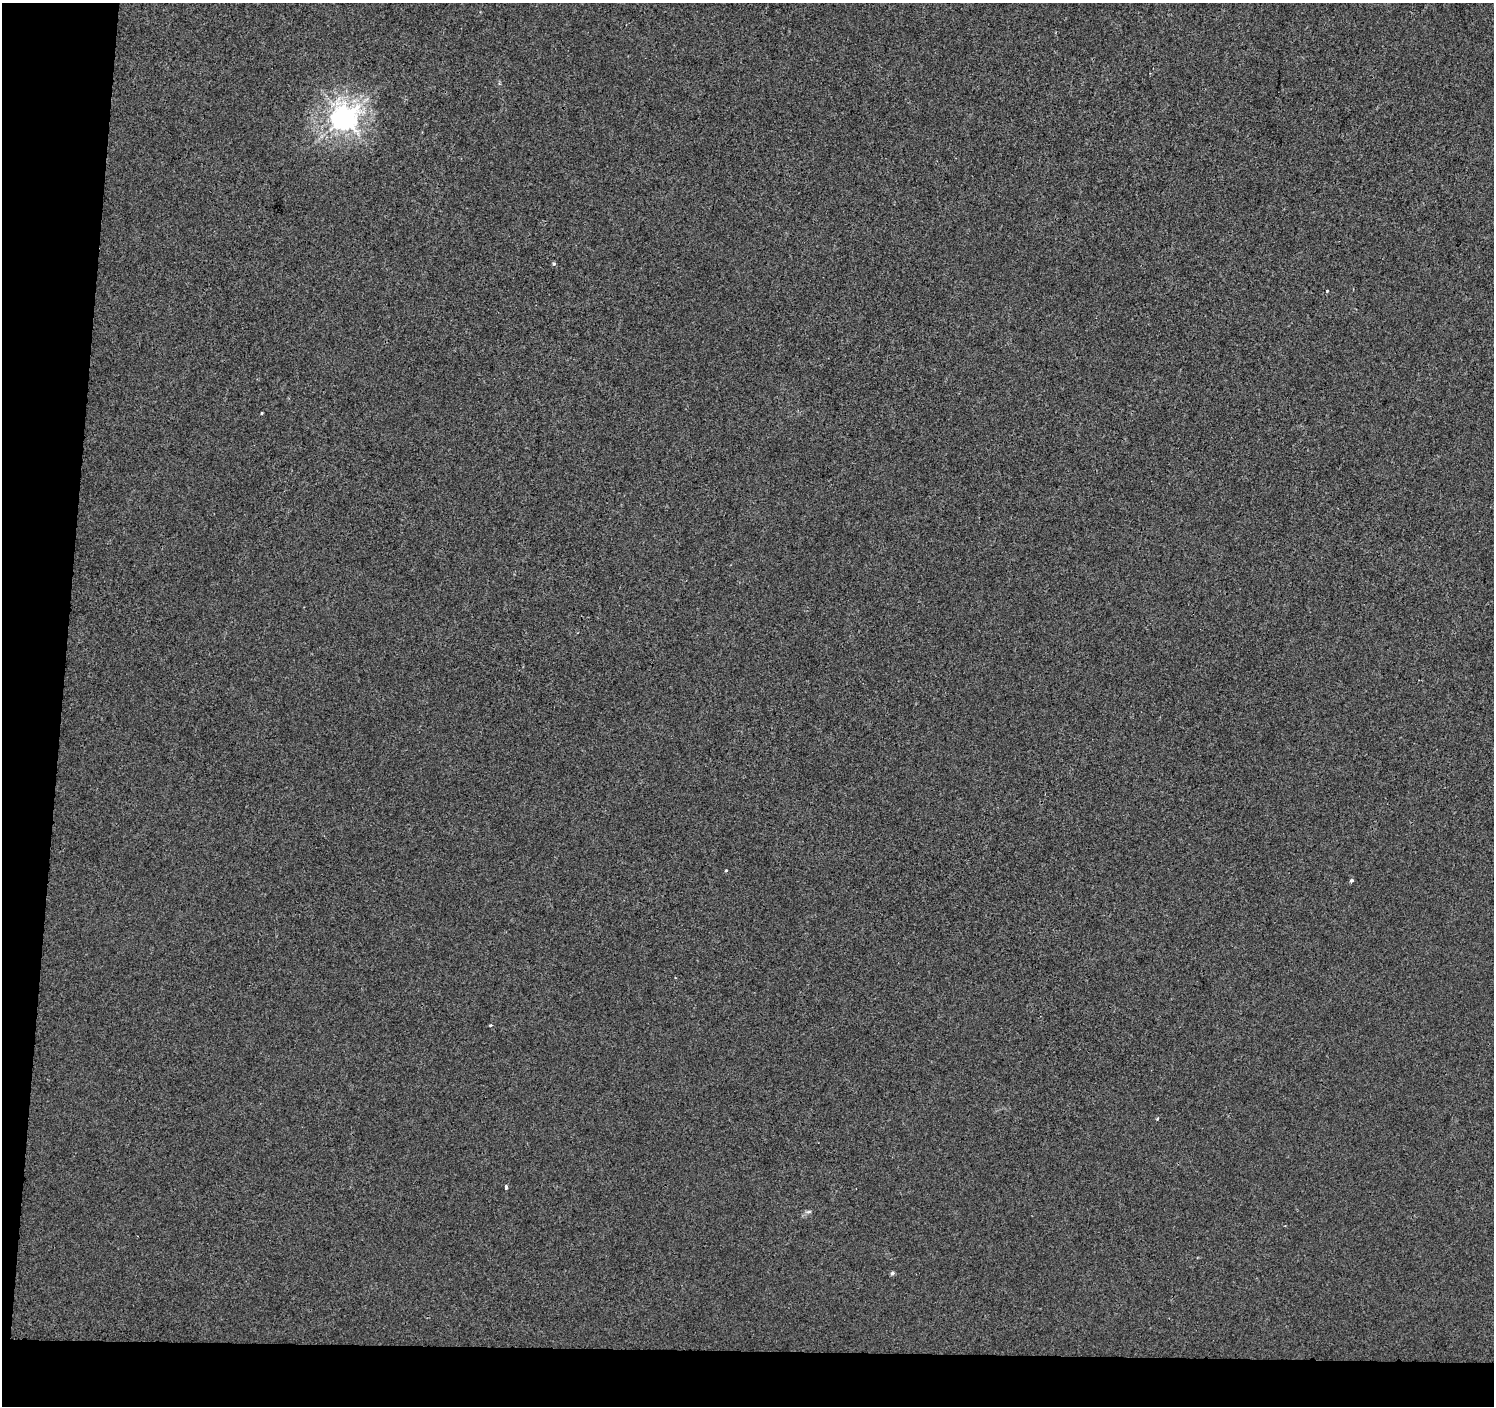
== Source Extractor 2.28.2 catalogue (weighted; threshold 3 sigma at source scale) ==
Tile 7 of 3 x 3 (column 1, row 3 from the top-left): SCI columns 7-1498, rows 283-1686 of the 4483 x 4722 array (HDU 1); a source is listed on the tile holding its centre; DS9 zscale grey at full resolution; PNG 1496 x 1408 px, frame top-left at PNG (2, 3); no overlay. Shown black and unused: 8% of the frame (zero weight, under 2 of 3 exposures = <1% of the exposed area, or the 3 px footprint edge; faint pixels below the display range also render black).
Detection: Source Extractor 2.28.2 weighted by HDU 2 'WHT'; one run over the whole footprint, this tile lists its part. Background 0.00108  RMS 0.0048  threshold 0.0214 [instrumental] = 3 sigma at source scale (4.5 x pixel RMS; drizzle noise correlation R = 1.50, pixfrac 1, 0.0396/0.0396 arcsec/px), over >= 5 px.
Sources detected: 11; all 11 listed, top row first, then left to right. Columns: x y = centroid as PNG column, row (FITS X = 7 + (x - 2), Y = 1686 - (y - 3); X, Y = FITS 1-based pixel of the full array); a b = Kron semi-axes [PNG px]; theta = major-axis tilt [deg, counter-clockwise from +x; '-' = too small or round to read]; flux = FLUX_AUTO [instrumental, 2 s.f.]
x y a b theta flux
344 118 8 8 - 490
554 264 5 4 - 0.65
1327 291 3 3 - 0.62
261 413 3 3 - 1.1
726 870 3 3 - 0.55
1351 881 4 4 - 1.1
490 1025 4 3 - 0.88
1157 1119 4 3 - 0.45
506 1187 4 3 - 2.8
809 1212 9 4 1 0.92
892 1273 6 5 - 0.8